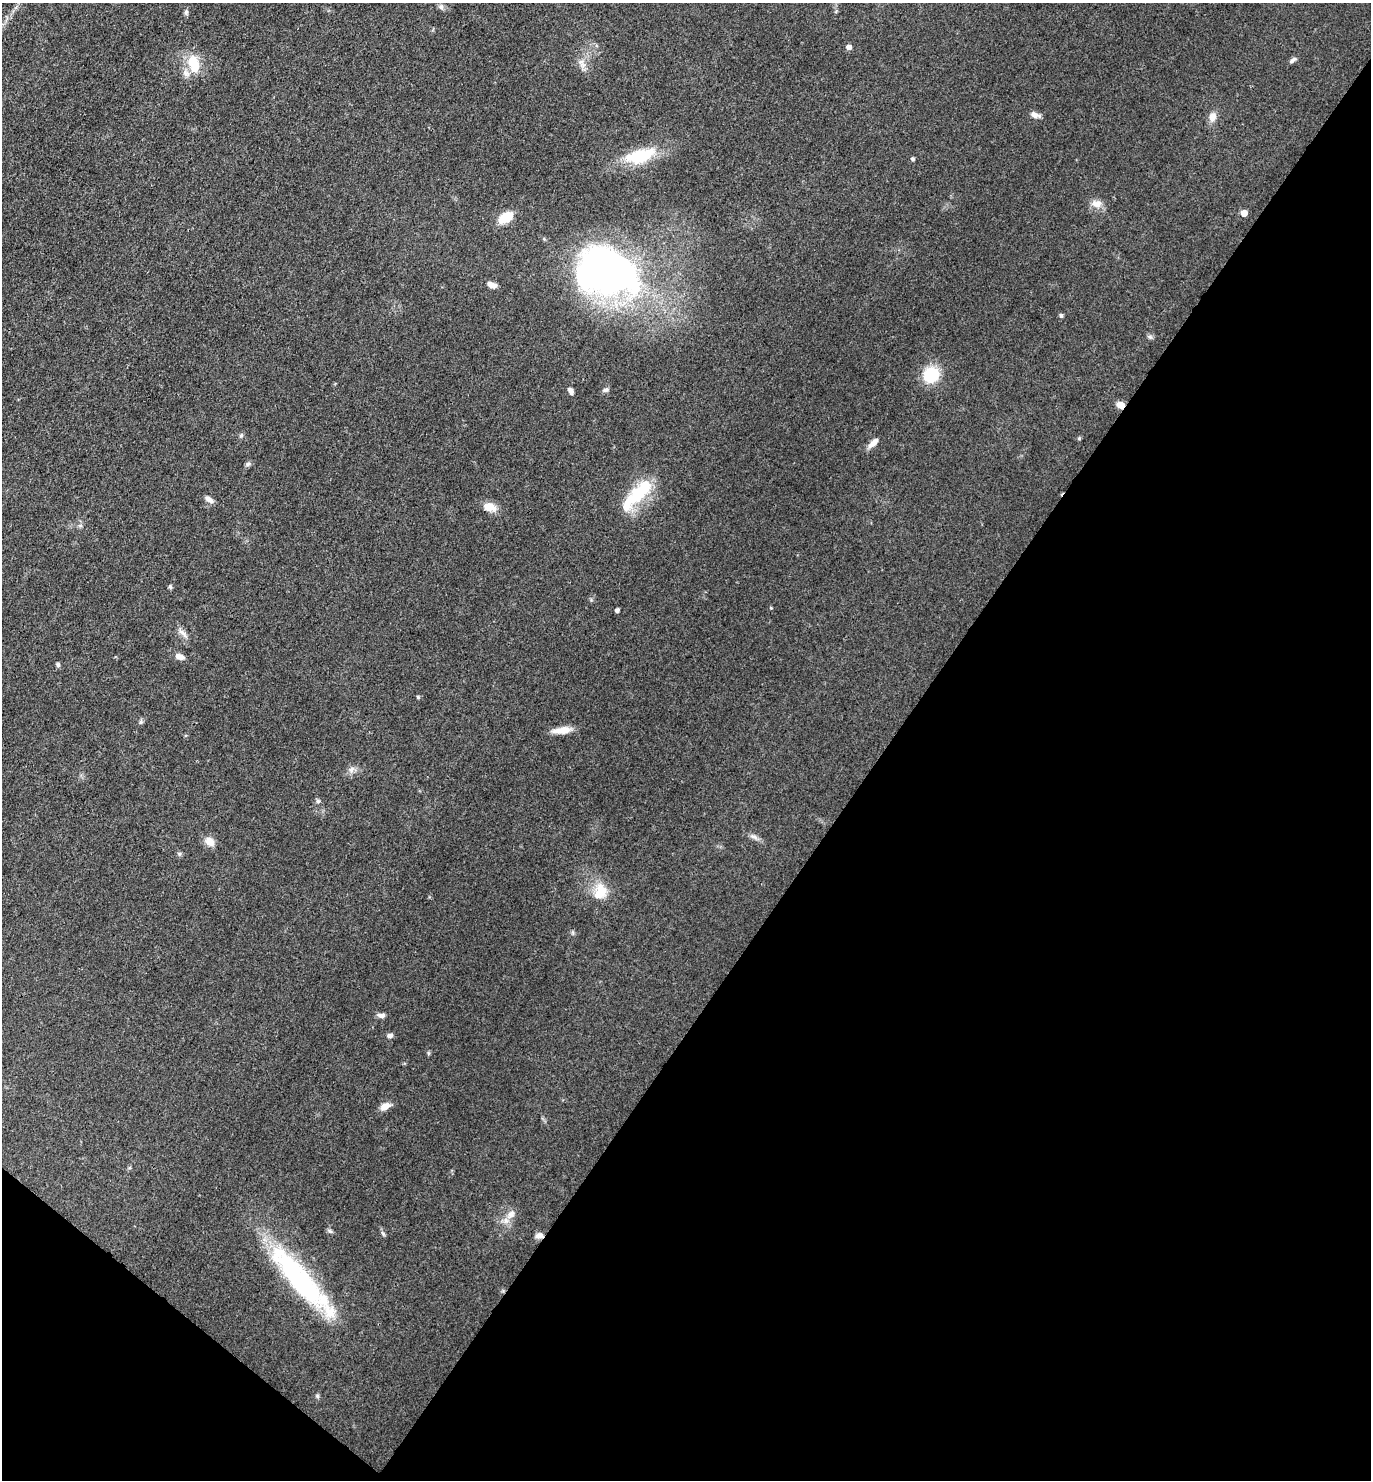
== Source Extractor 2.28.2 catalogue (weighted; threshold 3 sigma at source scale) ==
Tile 15 of 4 x 4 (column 3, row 4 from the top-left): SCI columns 3032-4400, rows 3-1480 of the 5922 x 5917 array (HDU 1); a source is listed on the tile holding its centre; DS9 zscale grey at full resolution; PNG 1373 x 1482 px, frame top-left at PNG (2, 3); no overlay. Shown black and unused: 38% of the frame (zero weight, under 3 of 4 exposures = <1% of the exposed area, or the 3 px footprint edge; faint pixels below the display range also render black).
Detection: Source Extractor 2.28.2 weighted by HDU 2 'WHT'; one run over the whole footprint, this tile lists its part. Background 0.071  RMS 0.0061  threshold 0.0277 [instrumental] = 3 sigma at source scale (4.5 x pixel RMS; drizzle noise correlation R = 1.50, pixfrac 1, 0.05/0.05 arcsec/px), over >= 5 px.
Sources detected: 57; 2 inside a brighter object's white glare — not listed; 1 inside a brighter listed object's ellipse — not listed separately; the other 54 listed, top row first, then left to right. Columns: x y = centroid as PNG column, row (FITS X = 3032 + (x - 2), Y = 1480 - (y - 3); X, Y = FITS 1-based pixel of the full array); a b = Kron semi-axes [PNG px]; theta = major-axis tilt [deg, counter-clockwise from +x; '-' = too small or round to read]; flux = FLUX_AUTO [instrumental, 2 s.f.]
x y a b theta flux
441 7 8 6 -54 1.8
186 12 8 5 90 1.4
849 47 5 4 - 3.8
1293 60 11 5 38 1.8
193 63 22 13 -74 17
582 63 16 8 -55 4.5
1035 115 12 6 -14 3.3
1212 117 10 8 72 4.7
640 156 41 17 17 28
912 159 4 4 - 1.3
1097 204 15 10 -6 5.2
1244 213 5 5 - 7.9
506 217 15 10 33 13
606 271 54 40 -14 320
492 285 10 5 -24 4.3
1061 316 5 4 - 1.4
1150 337 8 4 -44 1.3
931 375 13 13 - 28
605 390 8 6 24 1.6
571 391 7 5 -68 2.8
1120 405 8 7 - 4.5
241 435 6 5 - 1.1
1079 438 5 4 - 0.76
873 443 15 6 44 4
248 464 7 6 - 1.3
638 494 43 17 47 31
209 499 12 5 -34 3.2
489 507 17 10 -11 7
170 587 6 4 -52 1
771 608 4 3 - 0.51
617 610 4 4 - 2.1
183 633 17 5 -41 2.9
180 657 10 6 -18 3.8
58 665 6 5 - 1.2
418 697 4 4 - 0.93
141 722 7 5 70 1.2
562 730 23 8 7 7.3
351 769 9 7 53 2.8
318 801 6 5 - 1.1
754 837 13 6 -29 2.7
210 841 13 10 -44 5.5
179 854 6 5 - 1.1
602 891 25 13 -52 12
573 933 7 4 -72 0.9
381 1015 10 6 -4 2.4
390 1036 7 6 - 2
428 1053 6 4 -72 0.74
385 1106 13 8 24 4.5
511 1214 15 9 52 5.3
330 1231 9 4 -36 1.2
383 1234 8 4 -57 1.2
539 1235 10 8 9 2.8
301 1280 91 20 -48 110
317 1396 6 5 - 0.98
Overlapping masked pixels (flux is a lower limit): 2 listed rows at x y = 1120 405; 539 1235